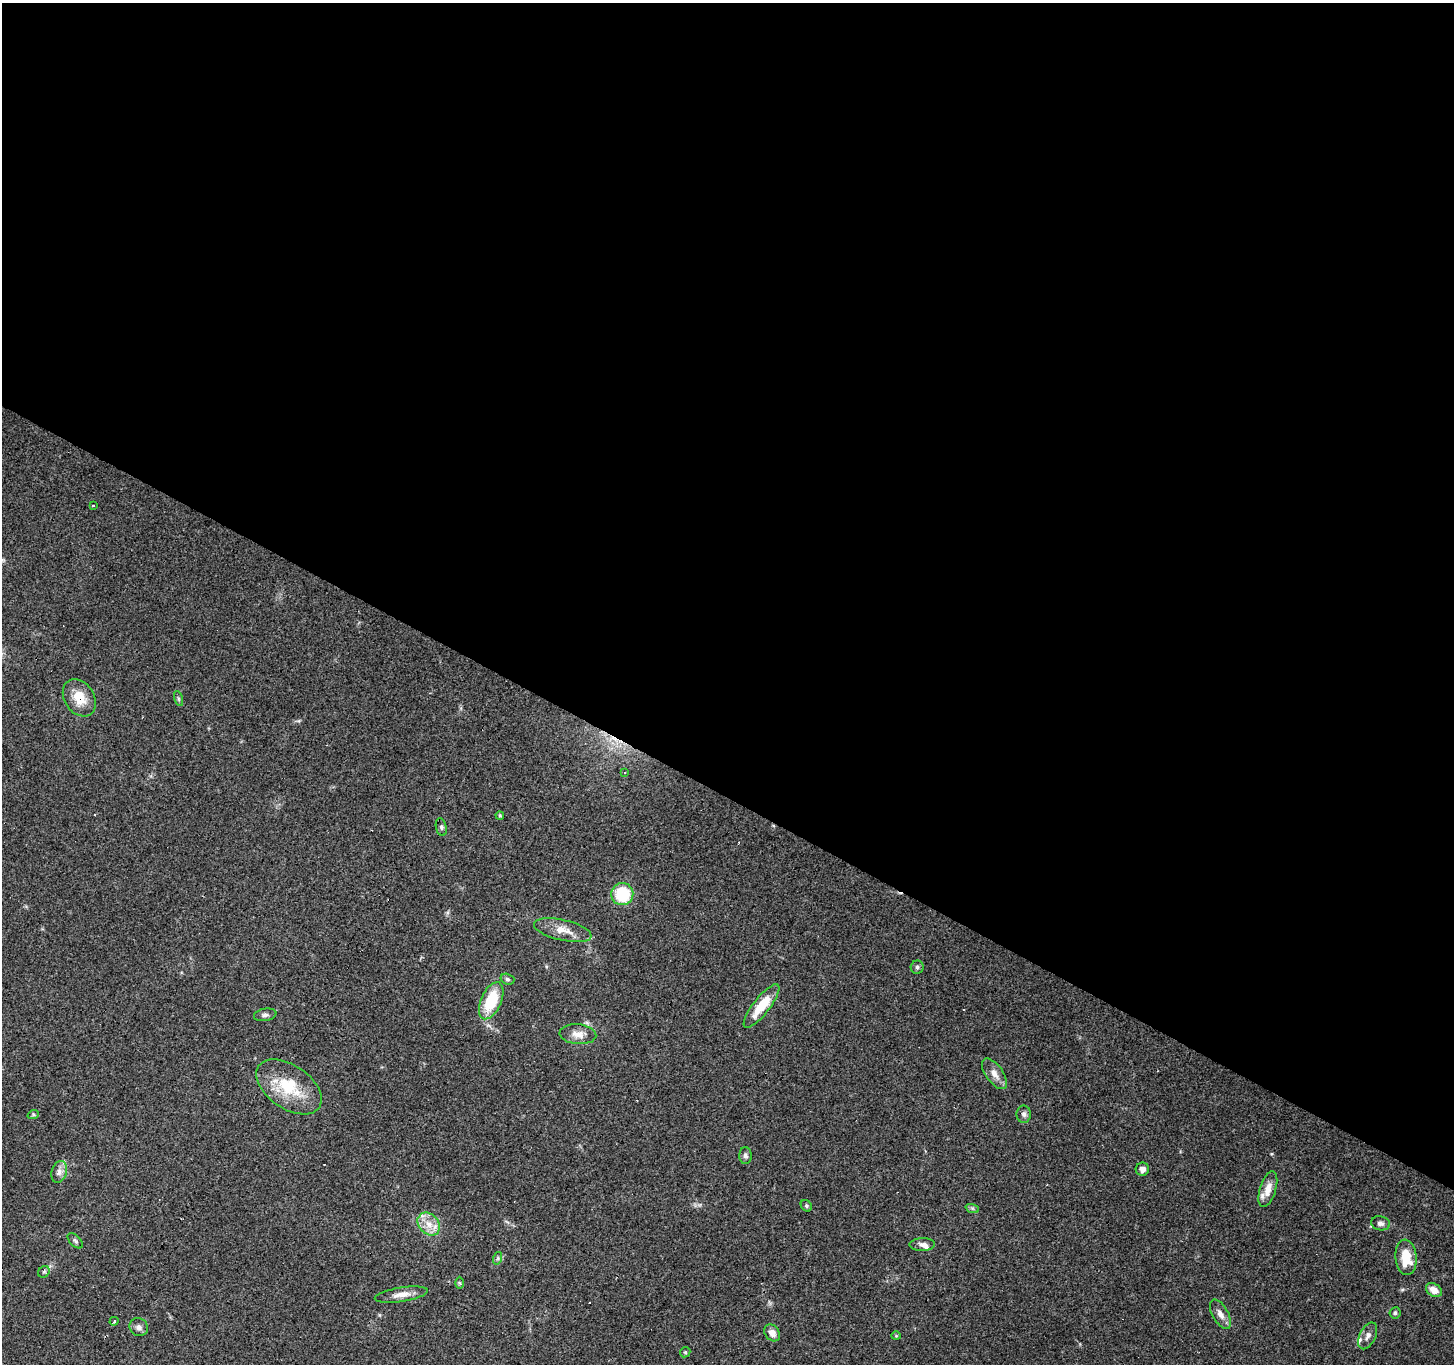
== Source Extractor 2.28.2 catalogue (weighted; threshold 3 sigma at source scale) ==
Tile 3 of 4 x 4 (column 3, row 1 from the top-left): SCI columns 2909-4360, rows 4344-5705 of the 5812 x 5898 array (HDU 1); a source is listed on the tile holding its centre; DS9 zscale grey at full resolution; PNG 1456 x 1366 px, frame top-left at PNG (2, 3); each listed source drawn as its Kron ellipse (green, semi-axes under 4 px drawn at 4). Shown black and unused: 58% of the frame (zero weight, under 3 of 4 exposures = <1% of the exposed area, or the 3 px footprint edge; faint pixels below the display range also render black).
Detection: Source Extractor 2.28.2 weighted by HDU 2 'WHT'; one run over the whole footprint, this tile lists its part. Background 0.0596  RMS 0.0053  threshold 0.0237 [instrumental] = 3 sigma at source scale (4.5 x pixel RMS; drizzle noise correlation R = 1.50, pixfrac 1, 0.0396/0.0396 arcsec/px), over >= 5 px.
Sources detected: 54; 7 cosmic-ray / hot-pixel residue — neither listed nor drawn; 5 inside a brighter listed object's ellipse — not listed separately; the other 42 listed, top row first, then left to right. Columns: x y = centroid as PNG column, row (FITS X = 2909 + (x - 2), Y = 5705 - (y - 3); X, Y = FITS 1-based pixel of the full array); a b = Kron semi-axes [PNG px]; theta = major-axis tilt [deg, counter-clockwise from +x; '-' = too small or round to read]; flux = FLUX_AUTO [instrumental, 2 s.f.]
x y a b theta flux
93 506 4 3 - 2.5
79 698 20 14 -56 10
178 699 8 3 -71 0.74
625 772 3 2 - 0.41
500 815 4 3 - 0.7
441 827 9 5 -76 1.2
622 894 11 11 - 25
563 930 29 10 -13 8
917 967 6 6 - 1.2
507 979 7 5 -17 1.1
491 1001 20 10 66 23
761 1006 27 8 52 14
265 1015 11 6 9 1.7
578 1034 18 10 -5 5.2
994 1074 18 8 -54 4.5
289 1087 37 21 -35 24
1024 1114 8 7 - 1.9
33 1115 6 4 19 0.79
745 1156 8 6 -89 1.6
1142 1169 7 6 - 2.7
59 1172 11 7 73 3
1268 1189 18 8 72 6
806 1206 6 5 - 0.83
972 1208 7 4 -18 0.99
1380 1223 9 7 -10 1.9
429 1224 12 10 -47 6.4
75 1241 9 5 -45 1.2
922 1244 12 6 2 2.5
1406 1257 18 10 -85 13
498 1258 6 4 72 0.89
44 1272 6 5 - 0.99
459 1283 6 4 -88 0.68
1434 1290 9 6 -32 4.9
401 1295 27 7 9 5.3
1395 1313 5 5 - 1
1220 1314 16 8 -61 3.8
114 1321 4 3 - 2.7
139 1327 9 8 - 2.4
772 1333 9 7 -51 3.9
896 1336 4 4 - 0.49
1368 1336 14 8 63 2.9
685 1352 5 4 - 0.77
Overlapping masked pixels (flux is a lower limit): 2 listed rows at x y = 79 698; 578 1034